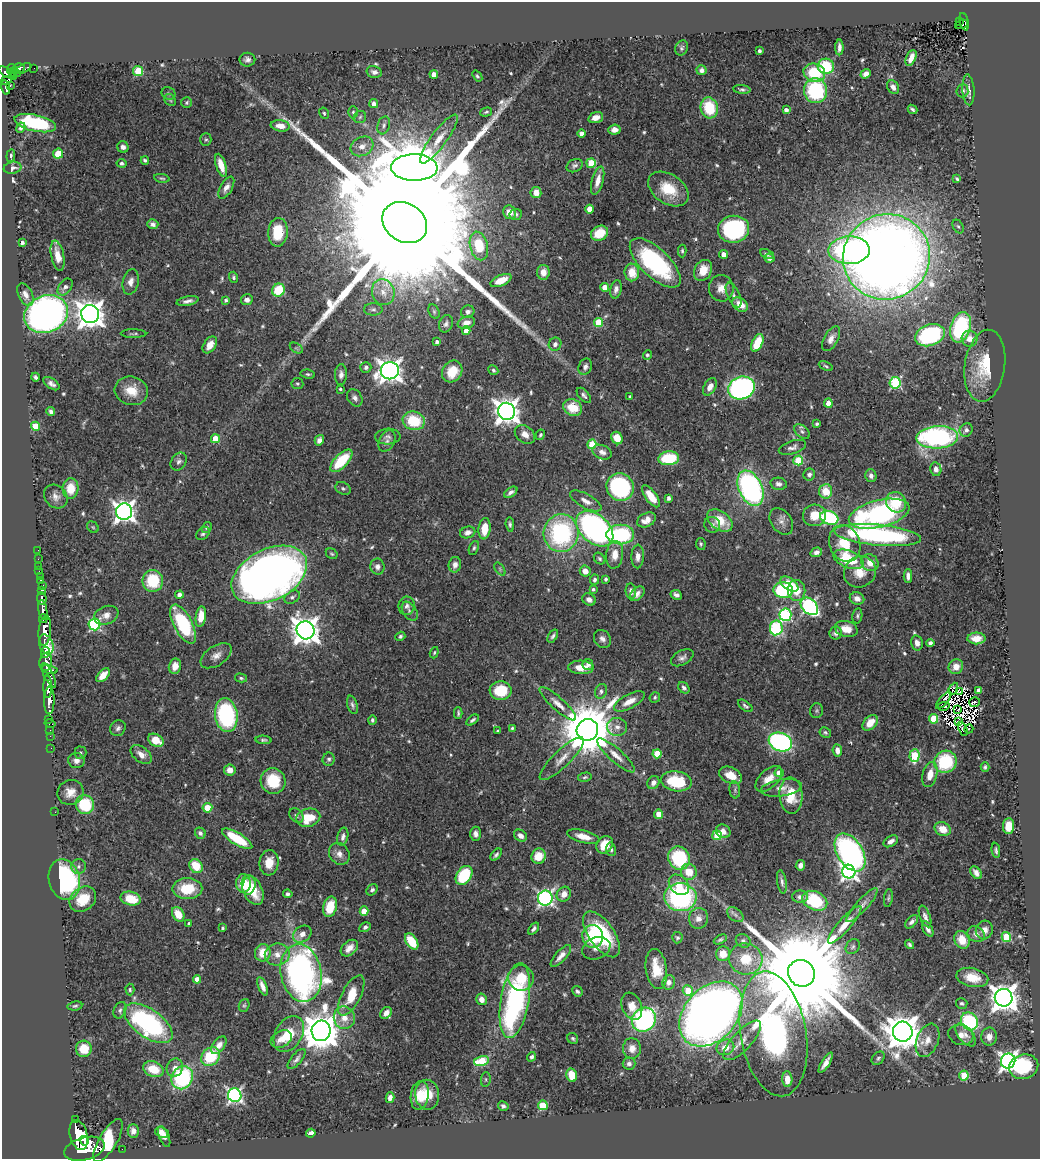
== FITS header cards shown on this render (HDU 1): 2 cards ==
NAXIS1  =                 1038
NAXIS2  =                 1157

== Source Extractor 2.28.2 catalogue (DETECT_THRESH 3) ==
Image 1038 x 1157 px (HDU 1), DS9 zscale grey, 1 PNG px = 1 image px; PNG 1042 x 1161 px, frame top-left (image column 1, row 1157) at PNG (2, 2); each listed source drawn as its Kron ellipse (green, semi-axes under 4 px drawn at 4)
Background 0.568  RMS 0.021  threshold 0.0638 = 3 sigma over >= 5 px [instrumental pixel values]
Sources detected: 612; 2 with non-positive FLUX_AUTO (blend fragments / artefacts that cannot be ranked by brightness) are neither listed nor drawn; of the other 610, the 500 brightest by FLUX_AUTO listed and drawn (110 fainter detections omitted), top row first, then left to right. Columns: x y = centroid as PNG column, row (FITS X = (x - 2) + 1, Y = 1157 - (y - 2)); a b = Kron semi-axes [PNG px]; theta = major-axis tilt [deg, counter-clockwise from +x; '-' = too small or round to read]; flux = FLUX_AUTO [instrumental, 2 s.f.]
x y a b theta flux
959 21 3 3 - 19
964 22 9 3 -76 66
961 24 7 4 21 56
839 47 8 4 89 5.9
682 48 8 6 63 3.3
759 51 3 3 - 4.2
911 58 8 4 66 11
247 60 8 7 - 5.5
826 66 8 7 - 65
12 68 4 4 - 240
18 68 6 5 - 100
24 68 8 4 28 62
34 68 2 2 - 4.9
702 70 5 5 - 6.3
138 71 5 5 - 69
374 72 8 5 -13 5.8
7 73 9 4 -30 410
14 73 7 3 -10 160
814 73 11 9 -15 56
434 74 4 4 - 12
866 74 5 4 - 5.8
14 76 3 3 - 42
477 76 6 4 -53 2.3
6 80 6 4 27 170
10 85 3 2 - 17
6 87 7 3 -77 160
893 87 7 5 -62 7.1
742 89 9 4 -6 3.1
968 90 15 6 -86 7.8
816 91 12 11 - 140
962 91 6 6 - 4.1
169 93 7 6 - 2.8
170 100 7 5 -47 2.5
187 102 5 5 - 2.6
374 104 5 4 - 7.8
709 108 10 8 -74 62
912 109 5 3 - 2.9
786 110 4 4 - 5.9
353 112 6 5 - 2.5
486 112 6 3 16 2.3
324 113 6 5 - 2.6
360 117 6 6 - 3.1
596 118 7 5 18 12
35 123 21 8 -12 120
384 125 9 6 73 4.2
280 126 9 5 -7 12
21 128 5 4 - 3.7
614 130 6 5 - 8.2
581 134 4 4 - 9.2
206 139 6 5 - 3
439 139 30 8 54 20
362 146 12 9 28 12
123 147 6 5 - 6.3
58 154 5 5 - 31
11 156 6 4 84 2.5
145 160 4 3 - 2.8
122 163 5 4 - 3.6
591 163 5 4 - 48
221 165 12 5 -72 20
575 166 8 6 27 4.1
13 168 9 6 11 5.1
414 168 23 13 -1 10000
162 178 8 4 -11 2.5
957 179 4 3 - 2.3
598 181 14 5 75 14
226 188 12 6 60 8.4
668 189 22 14 -33 43
536 192 5 5 - 13
590 209 4 4 - 26
509 212 7 6 - 16
516 214 6 5 - 3.4
405 222 23 19 -33 180000
153 224 5 5 - 4.6
958 226 7 5 -60 2.8
733 229 16 13 10 230
278 232 14 9 86 50
600 233 9 7 29 33
22 242 3 3 - 3.1
479 246 14 9 -77 52
849 250 20 14 2 230
682 251 6 4 -89 2.4
723 254 4 4 - 11
767 254 7 4 -25 3
58 256 15 6 -79 20
886 257 44 42 29 2800
769 258 5 4 - 4.4
655 263 32 14 -44 190
703 270 11 8 61 23
543 272 7 6 - 14
632 272 9 7 -83 26
233 277 6 4 -73 2.5
501 280 11 5 23 23
131 282 13 8 78 9.6
65 287 9 6 53 7
605 287 4 4 - 23
721 288 13 12 - 16
616 289 9 5 78 6.3
278 290 7 6 - 47
383 292 13 11 -73 15
25 295 12 7 -63 9.2
734 295 13 6 -65 7.6
226 300 4 4 - 3
247 300 6 5 - 6.3
188 301 11 4 11 6.6
740 305 8 6 -36 19
373 309 9 6 0 4.3
434 312 8 5 -64 2.5
468 312 7 6 - 5.7
46 314 22 18 22 740
90 314 9 9 - 1900
598 322 4 4 - 62
466 323 9 6 15 11
446 324 9 7 68 4.7
960 327 15 10 73 160
466 331 4 4 - 16
133 334 13 3 -1 2.7
930 335 15 10 20 200
831 339 14 7 60 9.9
970 339 8 8 - 13
437 342 4 3 - 4.5
757 343 9 5 66 46
555 344 6 6 - 5.7
210 345 9 6 56 16
296 348 7 4 -33 2.7
647 355 5 4 - 2.6
826 366 7 4 -25 2.4
985 366 36 20 82 65
366 367 5 5 - 3.8
585 367 8 6 66 5.6
493 370 5 4 - 2.7
390 371 9 8 - 1100
452 371 11 9 55 36
308 374 7 4 -7 2.8
341 375 10 6 88 6.8
35 377 4 3 - 3.8
297 383 6 5 - 2.5
895 383 6 5 - 160
51 384 9 5 -34 6
710 387 9 6 59 11
742 388 13 11 18 400
340 389 3 3 - 2.7
131 391 17 14 -14 27
584 395 9 5 -48 4.1
630 397 3 3 - 2.9
355 398 9 7 -54 6
828 403 4 4 - 26
573 408 9 8 - 34
51 411 4 4 - 4.5
506 411 8 8 - 1500
414 421 11 9 -14 54
817 424 3 3 - 2.6
36 426 4 4 - 41
966 430 7 6 - 5.2
802 432 9 6 -39 4.1
525 434 11 8 -38 10
540 435 5 4 - 2.6
388 437 12 8 3 6.3
937 437 21 11 3 310
617 438 6 5 - 20
215 439 4 4 - 33
319 440 5 4 - 7.2
387 441 11 7 63 7.5
592 444 5 4 - 60
792 447 14 6 18 6.5
602 452 10 6 -23 7.7
669 458 10 7 5 69
798 460 5 4 - 68
179 461 9 7 55 5.9
341 461 14 6 46 63
936 469 7 5 -79 6.9
809 474 6 6 - 5
871 476 6 5 - 5.2
779 484 8 6 -12 5.8
620 487 14 13 - 220
71 488 10 8 85 32
343 488 8 6 -27 3.6
750 488 18 11 -65 340
826 491 7 6 - 33
511 492 7 4 35 5.2
651 496 13 5 -54 29
56 497 13 10 -45 10
669 498 4 3 - 5.8
586 501 17 7 -30 11
896 502 10 10 - 39
124 512 8 8 - 930
879 514 31 13 14 280
814 515 11 11 - 24
829 518 9 6 -18 150
646 520 10 6 26 16
720 520 14 9 -37 36
781 521 14 10 -54 9.3
510 524 7 4 -85 3.2
712 525 8 7 - 4.8
93 527 6 5 - 2.3
207 528 6 4 58 3
484 529 11 6 83 30
595 529 21 14 -41 460
468 532 8 5 16 8.4
203 533 7 5 42 3.7
561 533 19 17 85 200
620 534 14 10 0 140
878 535 44 10 -6 250
701 544 6 5 - 2.6
845 544 19 15 -67 37
474 548 7 4 67 2.8
38 550 2 2 - 4.5
816 552 6 4 19 5.5
332 554 6 5 - 2.3
615 555 14 8 84 18
638 556 12 6 88 9.9
38 559 2 2 - 7.3
600 559 6 5 - 2.7
848 559 16 8 -21 61
870 563 9 8 - 13
455 565 8 6 77 7.2
39 566 2 2 - 3.3
377 567 8 7 - 6.5
500 569 7 4 -55 2.5
39 571 2 2 - 7.8
585 571 5 5 - 13
860 572 16 15 - 25
269 575 40 25 27 1400
40 576 2 2 - 6.7
908 576 6 4 -88 6.6
606 579 4 3 - 2.9
595 580 5 4 - 3.7
40 581 4 3 - 44
153 581 11 10 - 64
789 584 10 6 -36 33
43 585 3 2 - 17
593 589 4 4 - 2.9
42 590 3 3 - 100
783 590 10 8 -7 120
797 590 10 8 88 22
631 591 8 5 -84 5.8
637 594 9 5 44 7
179 595 4 4 - 10
676 595 6 4 -27 5.8
292 597 8 6 31 4
42 599 6 5 - 280
589 599 7 5 -31 7.1
857 599 7 6 - 7.5
407 606 9 8 - 5.9
809 606 10 7 -45 320
43 610 10 4 -81 830
410 611 10 6 -56 4.6
106 615 13 9 22 12
785 615 6 6 - 200
857 616 7 5 79 2.8
201 617 10 5 82 24
43 619 4 3 - 300
94 624 6 6 - 210
183 624 22 9 -62 110
776 628 7 6 - 150
846 629 11 8 -15 18
306 630 9 9 - 1800
45 631 15 6 84 1900
836 633 6 6 - 5.8
400 636 5 4 - 3
553 636 7 4 56 3.1
976 638 9 6 0 14
602 639 9 8 - 6.8
917 643 7 5 -76 8.6
930 643 4 4 - 4.8
46 644 10 7 -69 870
45 652 5 4 - 400
434 653 6 4 72 2.4
216 656 17 10 34 12
682 658 12 7 29 6.7
46 662 9 6 81 680
588 665 5 5 - 5.8
175 666 8 6 77 14
581 667 13 6 -2 19
956 667 7 7 - 13
49 669 8 3 -14 360
49 675 13 4 -63 430
103 675 8 5 44 17
241 678 6 4 -15 2.6
48 687 11 4 -89 930
684 688 6 5 - 3.8
953 689 6 3 64 5.5
978 690 4 3 - 7.6
501 691 11 9 2 48
601 691 7 6 - 5.7
959 692 4 3 - 3.7
655 697 6 5 - 2.4
49 700 14 5 89 1200
944 700 10 2 49 3.6
629 701 17 7 28 18
975 702 5 5 - 4.1
558 704 24 6 -42 13
352 705 9 5 -74 4.2
745 706 8 4 -37 3.4
944 706 6 3 12 2.5
957 710 3 3 - 2.4
817 711 7 6 - 2.6
458 713 6 3 -90 2.4
226 715 17 11 -82 190
49 719 2 2 - 8.7
934 719 5 4 - 50
372 720 5 4 - 3
472 720 7 4 36 3.4
959 721 3 2 - 2.7
870 723 9 6 46 19
50 724 6 3 -12 26
617 727 10 9 - 8.6
118 728 8 7 - 5.1
512 728 3 3 - 3.5
963 729 7 2 -63 2.9
969 729 5 2 - 2.9
50 730 2 2 - 8.7
587 730 11 10 - 10000
498 731 3 3 - 2.5
825 732 6 5 - 2.9
50 736 2 2 - 9.7
156 740 8 6 -30 30
264 740 8 4 -4 3.2
780 742 12 9 -21 320
51 748 2 2 - 9.5
837 750 6 4 -82 11
80 753 6 6 - 3
657 754 4 4 - 42
141 755 12 7 -38 11
616 755 24 6 -42 15
915 756 6 5 - 94
329 759 6 6 - 3.4
562 759 29 8 44 18
76 760 8 7 - 8.1
945 762 11 10 - 89
985 767 5 4 - 2.7
230 770 6 5 - 10
779 773 4 4 - 15
930 774 13 7 75 19
731 775 12 8 -26 21
585 777 7 4 12 2.5
769 779 16 9 44 17
273 781 13 12 - 49
676 781 15 10 -9 71
653 783 7 5 58 7.6
781 788 20 8 9 13
735 790 8 5 -83 3.4
70 792 13 12 - 17
791 795 18 11 -87 39
85 805 9 9 - 69
207 808 5 5 - 48
55 812 2 2 - 19
659 814 4 4 - 34
296 815 8 6 -45 3.7
308 818 12 9 13 40
1008 826 8 5 88 26
943 829 8 6 -27 21
723 831 7 6 - 10
200 833 6 5 - 4.1
476 834 7 5 -87 6.9
717 835 5 4 - 49
520 836 7 5 -37 7.4
583 836 17 6 -14 18
343 837 9 5 77 5.9
237 839 17 6 -31 66
891 841 8 5 32 8.5
605 845 9 7 54 23
611 849 7 5 -80 3.4
996 850 7 3 -83 3.3
850 853 21 12 -58 420
339 854 11 9 -55 9.8
496 855 7 4 50 3.9
538 856 8 7 - 28
679 858 12 10 -58 110
269 863 13 9 83 24
800 865 5 4 - 7.5
78 866 7 7 - 4.4
196 866 7 6 - 37
689 872 8 8 - 26
849 872 7 6 - 480
976 873 7 4 -52 6.6
464 875 10 7 56 86
64 880 20 15 -77 240
782 882 12 4 -81 5.2
243 883 9 7 -89 34
249 885 9 6 75 20
679 885 11 9 -47 21
187 889 15 10 1 46
253 890 16 9 -64 43
372 890 6 4 45 3.5
288 894 5 4 - 3.1
564 894 8 6 55 14
680 897 16 14 -6 230
800 897 8 6 0 6.9
131 898 10 7 -13 40
545 898 7 7 - 450
888 898 9 4 81 2.6
83 899 14 11 41 41
815 901 13 9 -24 91
862 905 22 6 48 9.3
330 907 10 6 74 38
364 911 4 4 - 22
178 914 8 5 -59 25
735 915 9 6 -39 4.7
925 916 11 5 -69 5.6
698 918 10 9 - 11
912 922 8 5 47 5.1
189 924 4 3 - 4.6
845 925 24 6 49 21
365 927 6 4 31 4.2
223 928 3 3 - 2.5
534 929 7 4 54 4
928 929 8 4 -62 5.6
984 930 9 8 - 9.9
302 934 10 7 34 11
602 934 26 12 -55 120
976 934 9 7 -35 8
593 936 11 10 - 65
1006 937 5 4 - 84
677 938 5 5 - 2.8
720 939 7 4 27 2.6
962 940 9 7 -62 23
743 941 8 6 -33 4.2
412 942 9 5 -56 44
909 944 5 3 - 3
853 947 8 6 53 3.4
349 948 10 6 41 11
596 948 14 10 22 13
263 953 9 8 - 29
277 954 12 11 - 16
723 954 7 7 - 20
561 956 14 5 48 9
746 959 17 15 -14 39
656 969 20 10 -82 37
301 973 29 20 -79 570
801 973 14 13 - 62000
972 977 16 9 -12 27
521 978 13 12 - 33
197 979 4 4 - 16
669 982 7 6 - 7.6
262 986 10 4 -68 8.3
130 990 6 4 -87 2.7
688 990 5 5 - 32
577 991 6 5 - 3.7
351 995 22 9 62 37
1004 998 9 8 - 2000
481 999 6 5 - 11
515 1001 38 14 80 320
962 1003 6 5 - 3.3
244 1005 6 5 - 2.4
75 1006 7 4 9 2.7
632 1006 14 10 -68 17
120 1010 8 6 67 3.7
386 1013 6 5 - 7.6
711 1014 37 26 47 1500
344 1018 11 10 - 17
644 1020 12 11 - 280
969 1021 9 8 - 140
148 1023 28 14 -36 250
321 1031 10 9 - 4000
903 1032 10 10 - 3600
289 1034 19 13 58 37
773 1034 63 33 -80 780
961 1035 13 10 -19 13
966 1035 14 7 -51 10
989 1037 9 8 - 11
573 1038 6 5 - 2.9
281 1039 11 8 27 13
742 1040 25 9 47 20
927 1040 17 10 68 18
219 1045 10 5 53 9.3
725 1047 9 7 22 19
632 1048 10 9 - 13
84 1049 8 8 - 35
211 1056 10 8 45 58
531 1057 5 4 - 3.8
878 1058 7 5 47 3.5
296 1059 12 5 51 5.1
481 1061 7 5 15 69
1008 1061 7 7 - 700
826 1063 11 4 58 9.4
629 1064 6 6 - 4.7
1024 1067 15 12 15 91
175 1068 9 8 - 8.9
153 1069 10 7 -23 30
572 1075 7 5 -75 30
964 1075 5 4 - 57
182 1078 12 10 60 160
486 1079 7 5 85 2.7
787 1079 8 5 -87 15
235 1095 7 6 - 370
420 1095 14 9 82 26
427 1095 15 12 -80 31
390 1098 5 4 - 6.4
543 1105 5 5 - 68
503 1106 5 5 - 3.8
75 1120 3 3 - 69
133 1131 7 5 -90 6.8
162 1133 7 5 -22 7.3
311 1133 5 4 - 8
79 1135 15 8 -76 3000
164 1136 11 5 -68 6.3
108 1140 24 9 59 76
84 1141 5 3 - 590
84 1149 21 11 15 4300
122 1149 2 2 - 6.9
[110 fainter detections neither listed nor drawn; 2 non-positive-flux detections neither listed nor drawn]